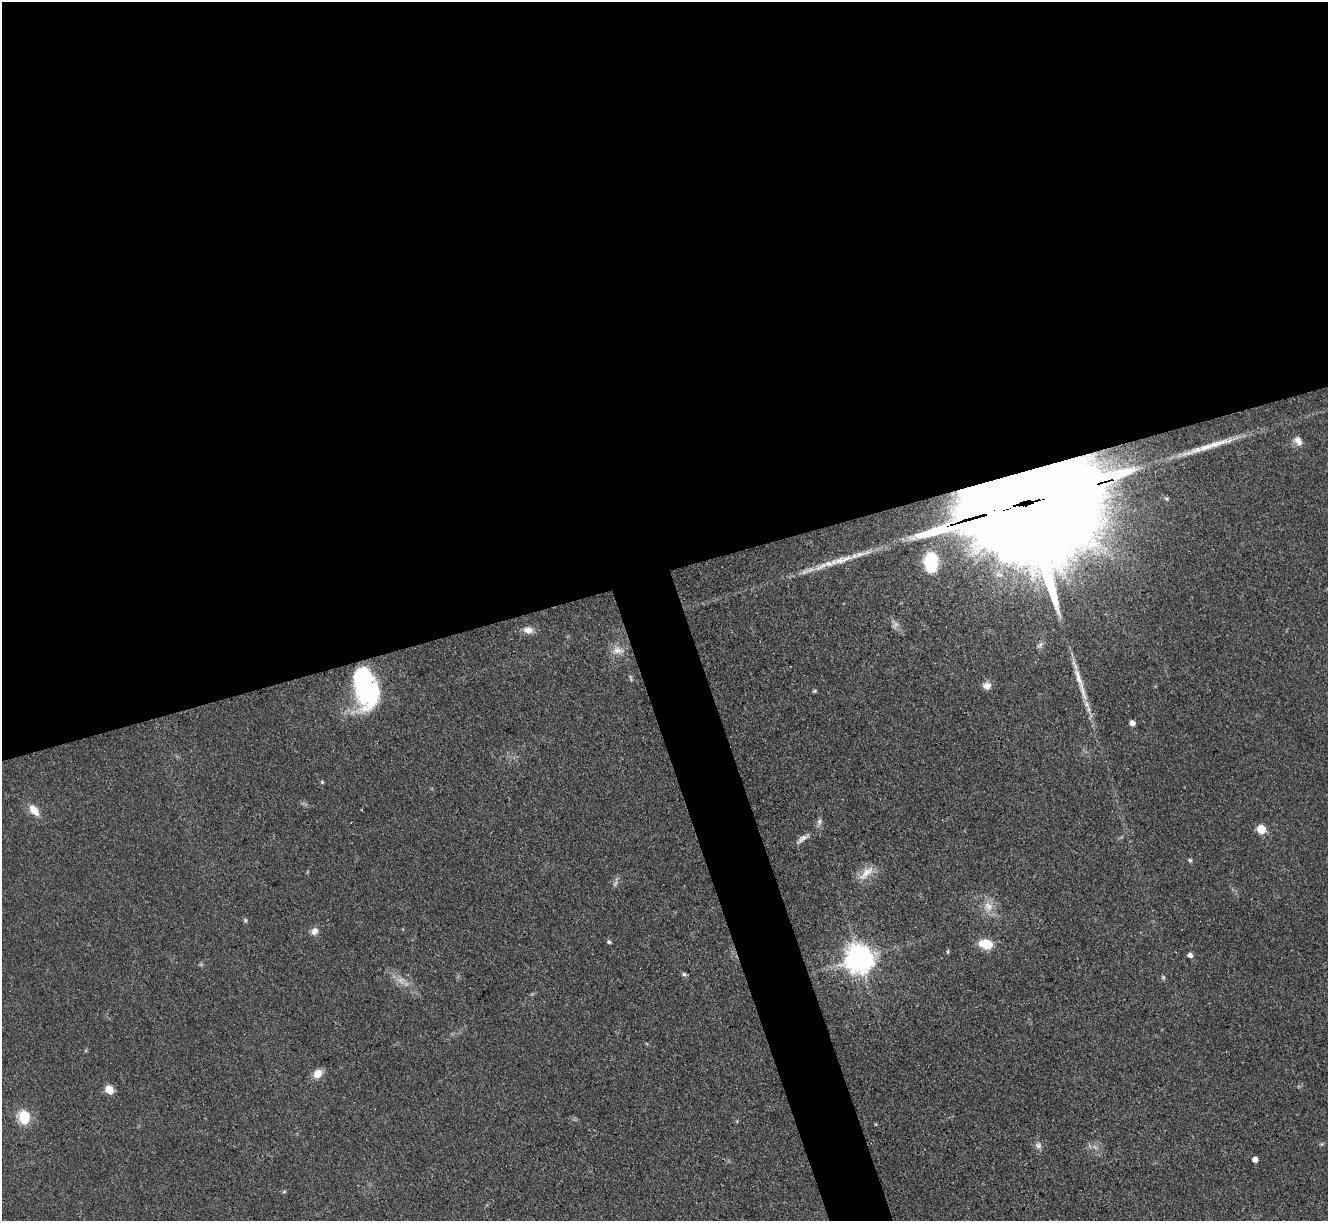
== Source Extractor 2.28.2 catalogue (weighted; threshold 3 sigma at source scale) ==
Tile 2 of 4 x 4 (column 2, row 1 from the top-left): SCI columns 1329-2654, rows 3927-5145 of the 5309 x 5293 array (HDU 1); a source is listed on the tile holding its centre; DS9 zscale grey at full resolution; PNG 1330 x 1223 px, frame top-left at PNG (2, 2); no overlay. Shown black and unused: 49% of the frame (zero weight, under 3 of 4 exposures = <1% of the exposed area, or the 3 px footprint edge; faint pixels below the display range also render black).
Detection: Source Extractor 2.28.2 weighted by HDU 2 'WHT'; one run over the whole footprint, this tile lists its part. Background 0.0855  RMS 0.0062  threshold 0.0281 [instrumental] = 3 sigma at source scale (4.5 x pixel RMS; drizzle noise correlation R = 1.50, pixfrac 1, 0.05/0.05 arcsec/px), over >= 5 px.
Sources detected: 43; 2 too faint to see at this stretch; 2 inside a brighter object's white glare — not listed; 2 inside a brighter listed object's ellipse — not listed separately; the other 37 listed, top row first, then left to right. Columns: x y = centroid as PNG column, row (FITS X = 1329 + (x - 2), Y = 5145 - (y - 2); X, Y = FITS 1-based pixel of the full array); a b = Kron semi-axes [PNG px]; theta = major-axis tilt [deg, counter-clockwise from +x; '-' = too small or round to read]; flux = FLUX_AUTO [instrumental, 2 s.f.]
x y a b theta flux
1298 441 12 8 -55 4.5
1196 450 60 8 19 19
1032 502 90 21 15 62000
842 560 42 8 18 15
931 562 17 11 -87 31
528 630 12 9 -4 5
1040 645 10 6 45 1.9
618 650 17 10 -2 5.8
1078 677 33 7 -72 9.9
631 678 11 3 -80 1.1
987 686 10 8 4 4.1
362 690 45 21 57 48
815 691 5 4 - 0.79
1132 723 5 4 - 4.3
322 782 4 4 - 0.8
34 810 16 9 -51 7.5
819 821 7 6 - 2
1261 829 5 5 - 25
802 839 17 6 39 3.4
1190 860 6 4 -44 0.9
866 873 28 9 42 7.8
988 906 16 11 -56 7.5
245 920 5 5 - 0.94
314 931 10 8 58 3.5
609 942 5 4 - 1.2
986 944 13 9 -12 15
948 952 7 3 82 0.77
1190 955 5 4 - 3.1
860 959 9 8 - 850
684 974 6 5 - 1.2
401 980 10 10 - 4.5
318 1074 10 8 45 6.9
109 1089 8 7 - 7.8
24 1117 17 14 -84 13
1038 1145 9 9 - 2.5
1255 1159 4 4 - 4.4
284 1192 6 4 1 0.78
Overlapping masked pixels (flux is a lower limit): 2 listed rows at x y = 1032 502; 362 690